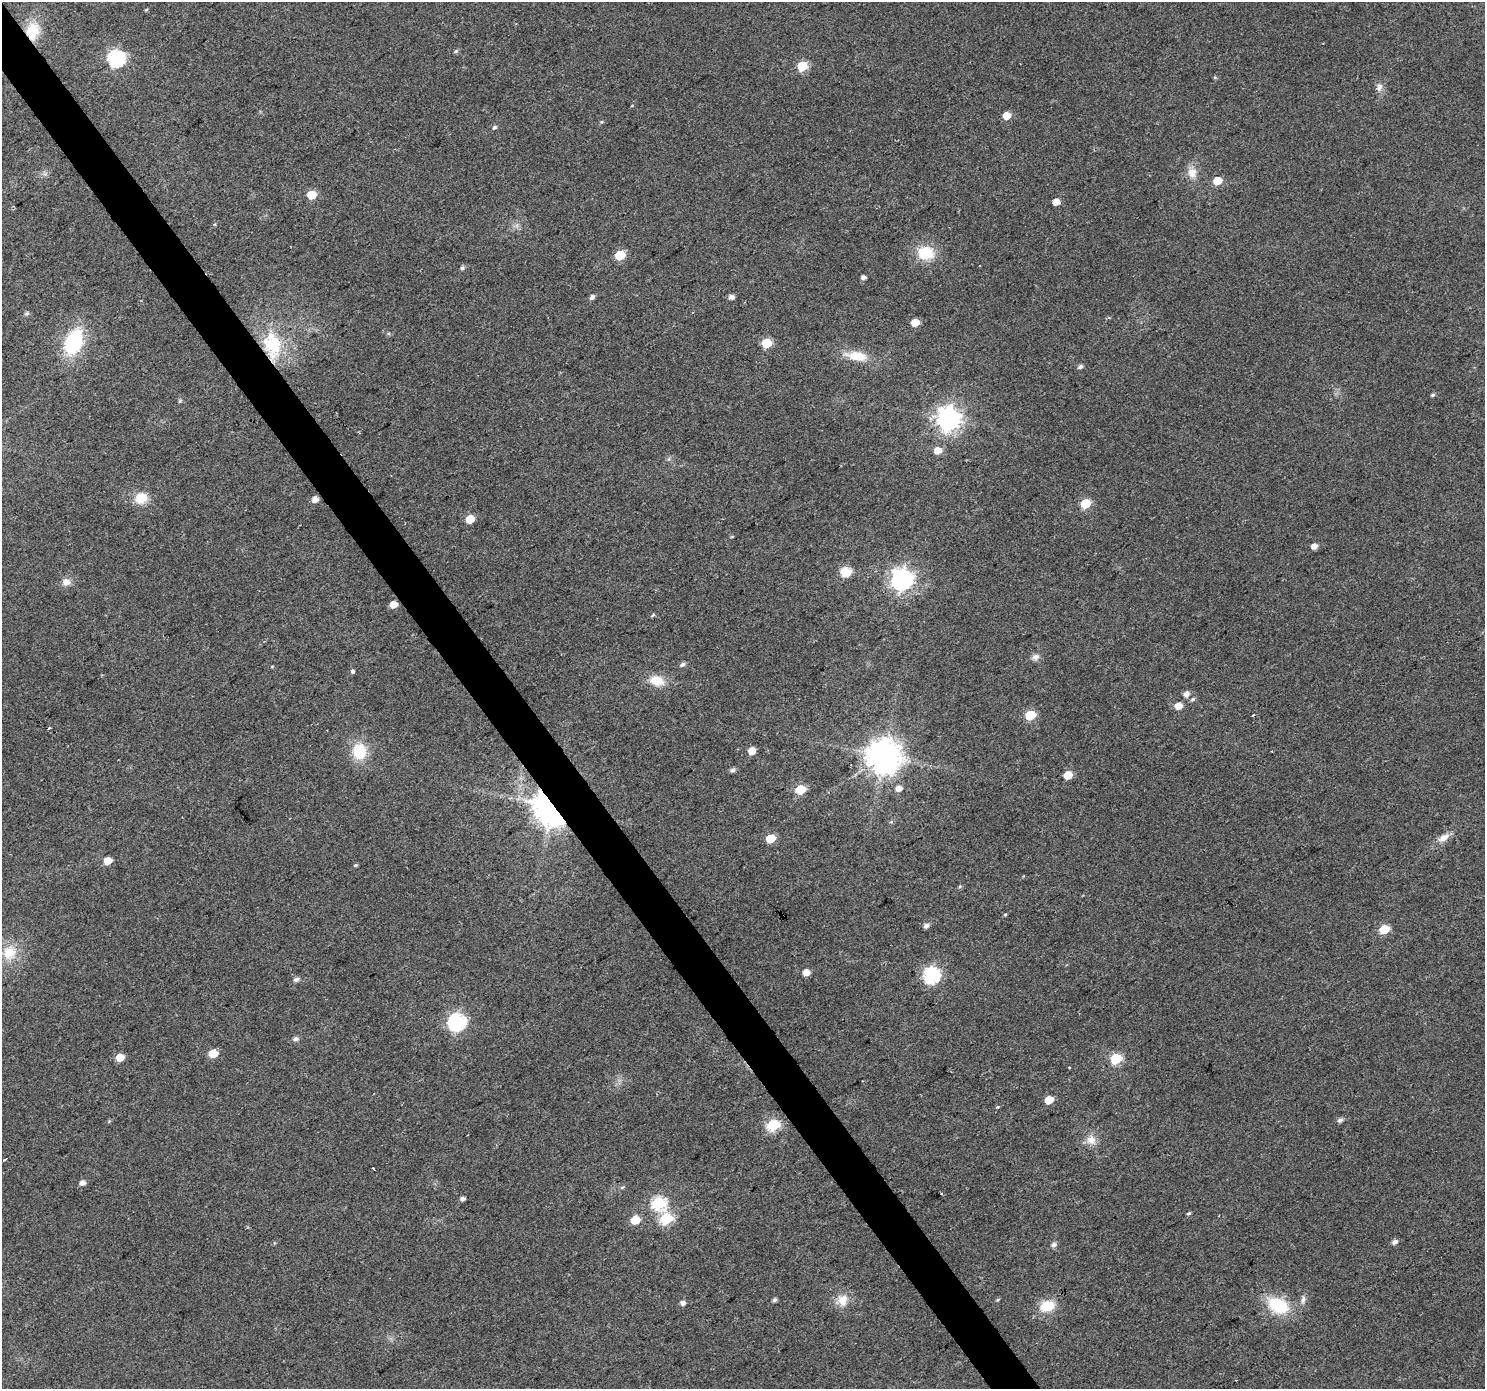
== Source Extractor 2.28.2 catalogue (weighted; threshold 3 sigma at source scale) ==
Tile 11 of 4 x 4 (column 3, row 3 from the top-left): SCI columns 2972-4454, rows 1577-2963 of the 5938 x 5863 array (HDU 1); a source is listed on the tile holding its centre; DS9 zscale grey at full resolution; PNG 1487 x 1391 px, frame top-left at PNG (2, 2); no overlay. Shown black and unused: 3% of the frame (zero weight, under 2 of 3 exposures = <1% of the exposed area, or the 3 px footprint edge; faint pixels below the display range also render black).
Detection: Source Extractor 2.28.2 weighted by HDU 2 'WHT'; one run over the whole footprint, this tile lists its part. Background 0.0767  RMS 0.0077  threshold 0.0348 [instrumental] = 3 sigma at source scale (4.5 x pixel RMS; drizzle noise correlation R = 1.50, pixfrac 1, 0.0396/0.0396 arcsec/px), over >= 5 px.
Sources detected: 103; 3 cosmic-ray / hot-pixel residue — not listed; the other 100 listed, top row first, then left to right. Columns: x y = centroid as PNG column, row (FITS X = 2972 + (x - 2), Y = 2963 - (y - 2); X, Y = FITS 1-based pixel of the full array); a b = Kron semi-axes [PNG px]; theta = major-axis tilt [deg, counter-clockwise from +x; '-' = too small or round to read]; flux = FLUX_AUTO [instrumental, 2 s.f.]
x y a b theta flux
146 10 5 3 - 0.74
32 31 18 14 76 22
456 51 6 5 - 1.3
117 58 7 7 - 200
802 66 6 5 - 42
1215 77 6 4 0 0.9
1379 87 12 8 74 4
632 105 4 3 - 0.57
1007 115 6 5 - 12
602 122 5 4 - 0.88
494 128 6 5 - 1.6
1192 173 13 11 -82 8.7
1217 180 6 5 - 15
312 195 6 5 - 24
1056 202 5 5 - 8.2
926 253 20 16 -9 22
620 255 6 5 - 38
462 268 6 5 - 1.6
863 277 4 4 - 2.8
592 297 6 5 - 2.7
731 297 6 5 - 3.1
27 313 6 5 - 1.5
915 322 5 5 - 14
74 342 22 14 67 61
767 343 6 5 - 38
272 345 38 24 -81 47
858 356 28 12 -8 17
1080 367 6 5 - 2.2
1433 395 5 4 - 1.3
180 401 6 4 46 1
948 419 8 8 - 620
937 450 6 6 - 9
141 498 13 12 - 14
315 499 5 5 - 6.4
1086 503 6 5 - 30
470 519 5 5 - 18
1314 546 5 5 - 5.5
845 572 10 9 - 14
902 579 8 8 - 490
66 582 10 9 - 5.1
393 604 5 5 - 8.7
653 615 6 4 43 1
1035 657 10 7 30 3.5
683 664 7 5 30 2.3
353 671 4 3 - 5.6
657 681 20 12 -10 13
1186 694 6 6 - 4.1
1193 699 6 5 - 1.6
1178 706 6 5 - 8.2
1030 715 6 5 - 37
49 728 3 3 - 4.8
359 751 20 17 -86 24
752 751 5 5 - 11
884 756 10 10 - 1600
733 770 6 5 - 2.3
1068 775 5 5 - 16
899 788 6 5 - 5.1
800 790 6 5 - 36
550 807 10 8 -57 1700
891 822 6 4 19 0.99
771 838 6 5 - 22
1444 838 17 8 29 6.7
107 861 6 5 - 12
355 865 5 4 - 1.1
960 886 5 3 - 0.94
1005 915 4 4 - 0.87
926 926 5 5 - 3.2
1384 929 6 5 - 28
9 953 21 18 65 19
806 972 5 5 - 8.2
932 975 7 7 - 180
296 980 7 5 24 2.4
457 1022 7 7 - 230
295 1039 6 5 - 2.7
213 1053 6 5 - 19
120 1057 6 5 - 12
1116 1058 6 6 - 60
1049 1100 6 5 - 16
998 1107 5 4 - 1.3
1340 1120 6 5 - 2.6
773 1125 7 6 - 77
1091 1140 13 12 - 7.6
4 1160 5 2 - 1.5
373 1169 3 3 - 1.9
82 1183 5 5 - 4
462 1198 5 4 - 2.6
658 1203 7 7 - 100
1189 1213 5 4 - 1.1
666 1219 7 6 - 67
635 1220 6 5 - 19
1395 1242 6 5 - 3.3
1054 1245 8 6 19 2.3
1303 1299 11 6 78 3
774 1300 5 4 - 2
842 1300 17 15 83 11
998 1300 6 3 19 0.82
683 1303 5 4 - 3.5
1278 1305 23 16 -26 38
1047 1306 18 13 17 18
1236 1380 2 2 - 0.75
Overlapping masked pixels (flux is a lower limit): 3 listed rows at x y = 32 31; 272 345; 550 807